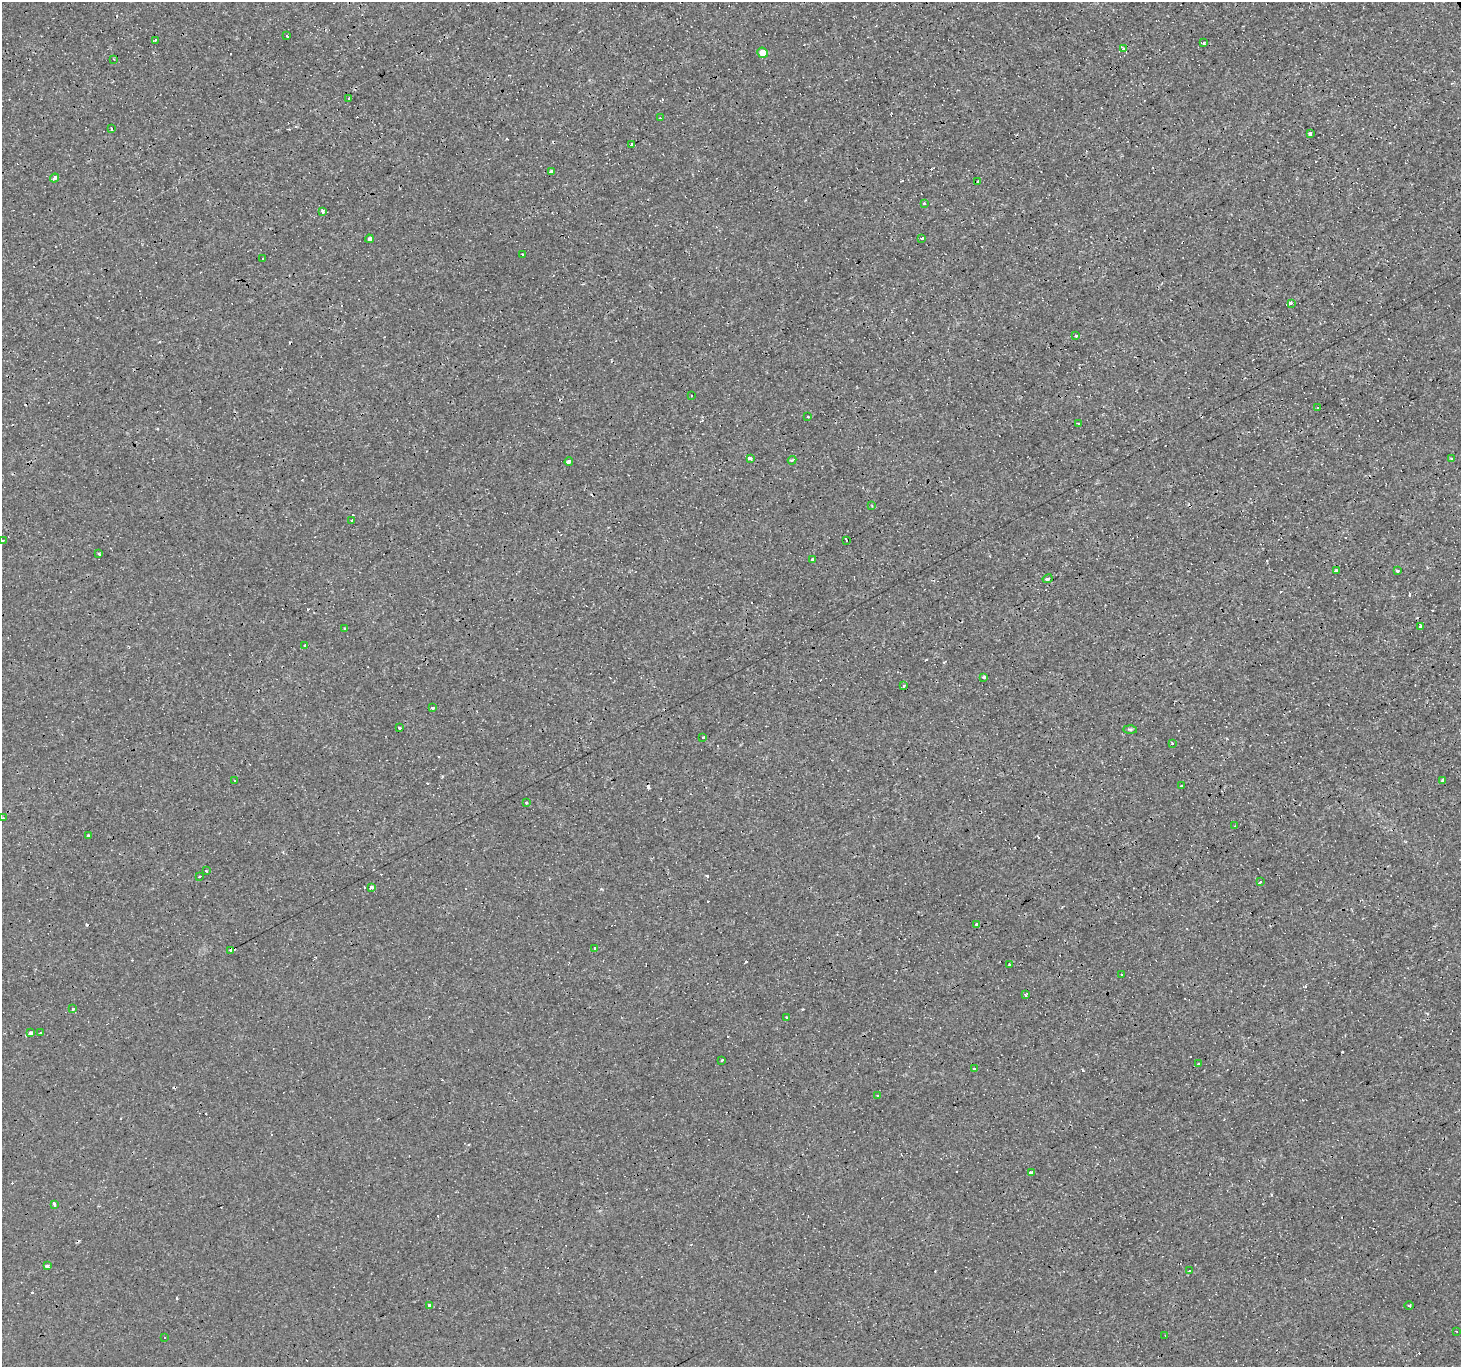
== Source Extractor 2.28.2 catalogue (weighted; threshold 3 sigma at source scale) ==
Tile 10 of 4 x 4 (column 2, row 3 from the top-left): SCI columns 1460-2918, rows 1472-2836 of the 5836 x 5734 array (HDU 1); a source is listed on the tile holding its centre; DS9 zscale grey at full resolution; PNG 1463 x 1369 px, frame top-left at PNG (2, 2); each listed source drawn as its Kron ellipse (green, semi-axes under 4 px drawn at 4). Shown black and unused: <1% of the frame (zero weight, under 3 of 4 exposures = <1% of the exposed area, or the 3 px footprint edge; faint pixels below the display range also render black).
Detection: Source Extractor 2.28.2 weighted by HDU 2 'WHT'; one run over the whole footprint, this tile lists its part. Background 8.11e-04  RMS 8.8e-04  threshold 0.00394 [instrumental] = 3 sigma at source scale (4.5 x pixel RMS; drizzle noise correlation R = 1.50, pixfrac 1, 0.0396/0.0396 arcsec/px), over >= 5 px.
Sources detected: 134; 51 cosmic-ray / hot-pixel residue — neither listed nor drawn; the other 83 listed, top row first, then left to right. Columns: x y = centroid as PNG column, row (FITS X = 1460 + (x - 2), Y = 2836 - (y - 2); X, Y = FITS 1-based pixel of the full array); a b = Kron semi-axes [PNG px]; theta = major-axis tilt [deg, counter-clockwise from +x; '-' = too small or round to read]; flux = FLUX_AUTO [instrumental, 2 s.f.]
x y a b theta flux
287 36 3 3 - 4.7
155 40 3 3 - 1.9
1203 43 3 3 - 0.53
1123 49 4 3 - 1.7
763 53 5 5 - 1
114 59 2 2 - 0.057
349 98 3 3 - 0.95
660 118 4 3 - 0.24
112 129 3 3 - 1.6
1310 134 3 3 - 0.59
632 144 3 3 - 0.28
552 171 4 3 - 1.2
54 178 5 3 - 0.48
978 181 3 3 - 0.24
924 203 4 3 - 0.21
323 211 4 3 - 0.28
922 238 3 3 - 0.45
369 239 4 3 - 0.58
522 254 3 2 - 0.084
263 259 3 2 - 0.087
1291 303 3 3 - 3.4
1076 336 2 2 - 0.077
691 395 3 3 - 0.69
1317 408 3 2 - 0.14
808 417 3 2 - 0.062
1078 423 3 2 - 0.087
750 458 3 3 - 1.4
1452 459 3 3 - 0.39
792 460 4 3 - 0.11
569 461 4 3 - 2.1
872 506 4 4 - 0.078
352 521 3 3 - 0.59
846 540 3 3 - 11
2 541 3 3 - 0.091
99 553 4 3 - 0.43
812 559 3 3 - 4.9
1336 571 3 3 - 0.19
1398 571 3 3 - 0.8
1048 579 5 3 - 0.4
1420 626 3 3 - 0.75
344 628 3 3 - 0.4
305 645 4 3 - 1.5
983 677 3 3 - 0.23
904 685 3 3 - 0.36
433 708 4 3 - 0.69
399 728 3 3 - 0.8
1130 729 7 4 -1 0.14
703 737 3 3 - 0.42
1172 743 3 3 - 0.35
235 780 2 2 - 0.099
1442 781 4 3 - 0.23
1182 786 4 3 - 0.19
527 802 3 3 - 0.077
3 818 3 2 - 0.078
1235 826 3 2 - 0.11
89 836 3 3 - 1
206 871 3 2 - 0.16
199 876 3 3 - 0.44
1260 882 3 3 - 0.69
371 887 3 3 - 0.45
977 924 3 3 - 1.3
595 948 3 3 - 0.3
230 950 3 3 - 4.4
1010 965 3 3 - 0.15
1122 974 3 3 - 0.54
1025 994 3 3 - 0.21
73 1009 3 3 - 0.18
787 1018 4 3 - 0.51
31 1033 4 3 - 0.66
40 1033 2 2 - 0.053
722 1060 3 3 - 0.47
1198 1064 3 3 - 0.16
974 1068 3 3 - 0.33
877 1095 3 3 - 0.34
1031 1173 3 3 - 1.2
54 1204 3 3 - 1.8
47 1266 3 3 - 3.9
1190 1271 3 3 - 1.7
429 1305 4 3 - 0.45
1409 1305 5 3 - 0.13
1457 1331 3 2 - 0.074
1165 1335 3 2 - 0.06
164 1337 3 3 - 0.57
Isophote crosses this tile's border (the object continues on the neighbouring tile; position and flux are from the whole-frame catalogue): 1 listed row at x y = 2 541